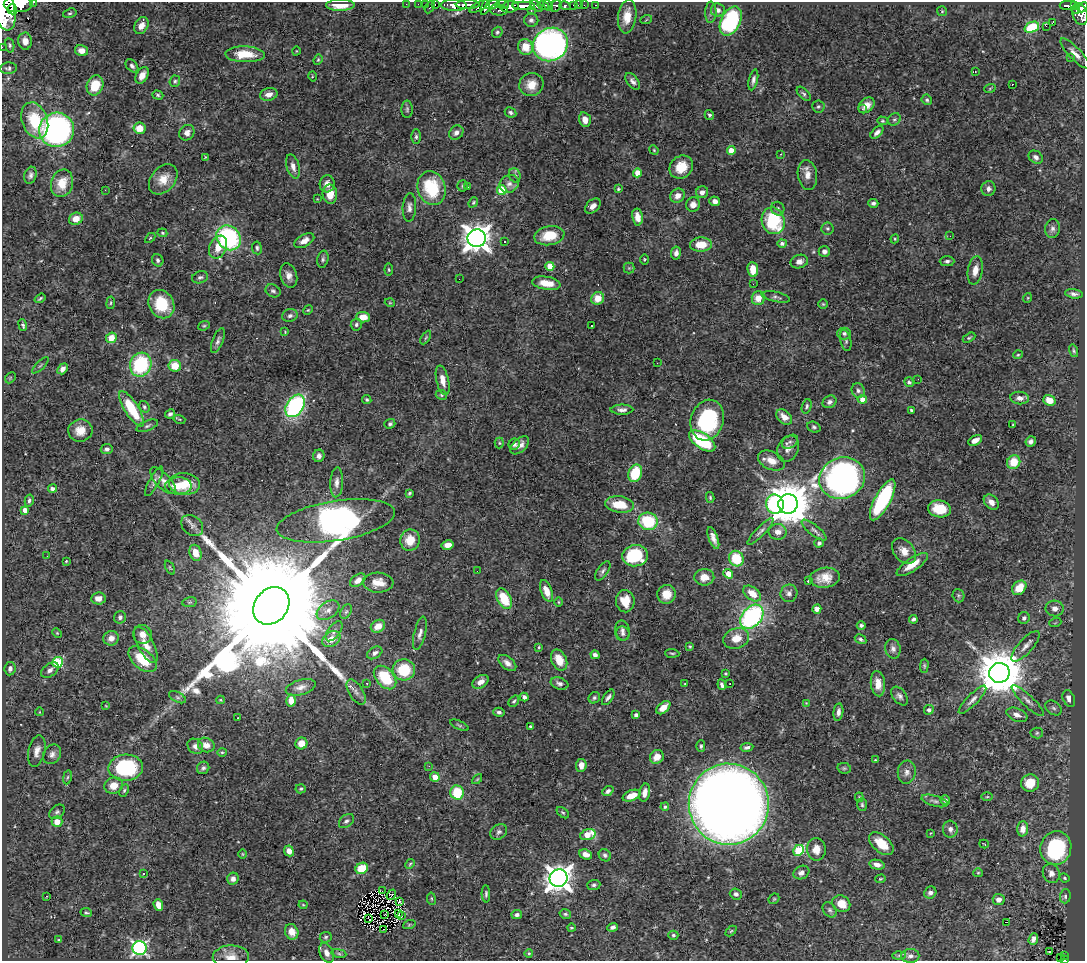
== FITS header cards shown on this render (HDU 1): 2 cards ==
NAXIS1  =                 1083
NAXIS2  =                  959

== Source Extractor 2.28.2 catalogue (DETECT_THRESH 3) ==
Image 1083 x 959 px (HDU 1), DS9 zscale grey, 1 PNG px = 1 image px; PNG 1087 x 963 px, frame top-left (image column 1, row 959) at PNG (2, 2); each listed source drawn as its Kron ellipse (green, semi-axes under 4 px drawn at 4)
Background 0.85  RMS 0.022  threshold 0.0649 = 3 sigma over >= 5 px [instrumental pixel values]
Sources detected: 467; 1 with non-positive FLUX_AUTO (blend fragments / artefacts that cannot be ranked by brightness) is neither listed nor drawn; the other 466 listed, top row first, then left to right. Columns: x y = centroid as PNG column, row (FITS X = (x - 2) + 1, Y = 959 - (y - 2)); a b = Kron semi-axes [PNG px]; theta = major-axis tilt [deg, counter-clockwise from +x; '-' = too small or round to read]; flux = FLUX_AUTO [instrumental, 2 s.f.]
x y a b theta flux
34 2 3 2 - 54
18 4 14 8 0 3800
406 4 2 2 - 13
418 4 2 2 - 11
425 4 2 2 - 14
435 4 3 2 - 26
502 4 6 3 -6 350
340 5 14 5 1 23
454 5 13 5 -2 1700
468 5 12 4 1 1400
492 5 7 4 15 690
548 5 6 3 -49 550
574 5 3 3 - 52
578 5 2 2 - 8.6
584 5 2 2 - 8.1
596 5 3 2 - 19
524 6 11 4 -2 1900
537 6 7 4 -37 620
543 6 6 4 -12 830
556 6 6 5 - 280
565 6 6 3 -15 200
1068 6 8 4 0 240
1074 6 4 3 - 160
430 7 6 3 63 87
479 7 10 4 29 490
485 7 8 4 73 720
510 7 9 5 11 970
1083 7 5 4 - 400
4 9 21 11 -77 5100
12 9 5 5 - 980
499 10 9 5 -5 360
531 10 3 2 - 82
718 10 7 6 - 6.5
1076 10 4 2 - 80
942 11 5 5 - 1.7
711 12 10 5 88 4.8
70 13 7 4 17 2.3
1080 14 11 7 -72 730
627 16 17 9 82 21
531 20 7 6 - 3.9
646 20 6 3 20 1.8
731 21 15 9 63 160
1052 23 3 2 - 110
141 26 9 6 60 11
1046 26 2 2 - 64
1032 27 7 5 23 68
497 32 6 5 - 2.5
25 41 8 7 - 9.3
550 44 18 16 33 480
10 45 7 4 -81 2.6
2 47 2 2 - 10
525 47 8 7 - 24
81 51 7 5 -14 11
296 51 4 3 - 1
1075 53 20 6 -46 11
245 54 20 8 -2 35
1070 58 3 3 - 1.8
318 60 5 4 - 1.8
132 66 7 5 -47 4.3
8 68 8 6 4 3.5
975 72 2 2 - 1.2
142 75 9 5 60 11
312 76 5 3 - 1.1
753 80 10 4 78 5
175 81 6 5 - 2.5
633 81 9 5 -53 5.6
1012 84 3 2 - 1.1
95 85 10 8 70 33
531 85 12 11 - 18
990 88 6 3 20 1.6
269 94 9 6 13 11
804 94 8 5 -46 3.3
158 95 6 4 -18 2.4
927 100 5 4 - 2.8
866 105 9 6 42 12
818 106 6 6 - 2.9
407 109 9 5 90 3.4
862 109 3 2 - 3.2
511 112 6 5 - 4
709 115 5 4 - 2.7
894 119 7 5 41 3
35 120 19 12 -69 55
585 120 7 5 -74 12
882 121 5 4 - 2
139 128 6 5 - 21
57 130 17 17 - 360
877 132 8 4 45 6.8
187 133 8 7 - 6.9
456 133 8 6 45 6.7
416 137 7 5 90 3.3
654 150 5 4 - 1.6
731 150 4 4 - 21
781 154 3 2 - 7.9
205 157 4 2 - 1.2
1036 157 8 6 -36 5.8
293 166 12 6 -73 9.2
681 167 12 10 42 30
637 173 4 4 - 18
30 175 8 6 74 5
515 175 7 5 -70 4.1
807 175 15 9 -82 13
163 179 17 12 49 21
62 183 14 11 73 28
327 184 8 7 - 10
509 184 10 8 32 7.7
462 186 5 5 - 2
468 187 3 2 - 1.3
432 188 17 14 -71 77
618 189 3 3 - 2.1
988 189 7 7 - 6.1
105 190 2 2 - 22
502 190 5 5 - 58
702 192 6 5 - 7.8
330 194 9 7 -88 20
678 196 7 6 - 11
317 199 3 2 - 0.95
715 201 5 5 - 8.2
473 202 5 4 - 2
873 203 5 4 - 3.8
693 204 7 7 - 8
593 206 9 6 43 7
409 207 14 6 87 6.9
778 209 7 6 - 3.7
637 217 8 5 -80 13
76 219 7 6 - 15
773 221 13 11 -72 94
827 228 6 6 - 3.1
1052 229 9 7 78 5.6
162 233 5 4 - 1.8
549 236 15 9 10 36
950 236 3 3 - 1.9
150 238 6 3 45 1.6
229 238 13 11 -48 190
477 238 9 9 - 1900
895 239 4 4 - 1.6
304 241 11 6 28 12
505 241 3 3 - 3.2
782 243 5 4 - 4.1
701 245 11 7 3 28
218 247 12 8 67 23
257 248 6 5 - 2.9
824 251 6 5 - 5.8
676 253 6 5 - 5.9
323 259 8 5 76 3.3
158 260 6 5 - 3.4
644 260 5 5 - 1.8
947 261 7 5 1 4
799 262 9 6 16 8.3
550 266 4 4 - 35
629 268 5 5 - 2.6
753 269 7 5 -84 20
389 270 6 4 -82 1.9
975 270 14 7 81 14
289 275 12 8 -72 10
200 277 8 6 17 4.2
459 279 2 2 - 0.58
546 283 14 6 -9 21
753 284 2 2 - 3
273 291 8 6 -28 3.8
1074 294 9 4 -9 5.1
776 297 14 5 -12 4.4
40 298 6 3 35 2.2
598 298 7 6 - 22
758 298 7 6 - 18
1027 298 5 3 - 1.2
111 303 6 3 81 1.9
390 303 5 3 - 1.3
161 304 15 12 -58 58
823 304 5 5 - 1.8
308 310 5 4 - 1.6
290 316 8 6 18 5.2
363 317 7 5 -2 19
23 325 6 4 -70 3
356 325 6 5 - 3.4
204 326 6 4 20 2
591 326 2 2 - 1.3
285 332 4 3 - 1.2
844 333 6 6 - 3.6
426 337 7 4 59 2.4
111 338 5 5 - 21
969 338 7 4 29 2.1
846 340 11 5 -76 3.9
218 341 13 5 68 5.2
1074 351 6 4 -72 2.2
1018 355 5 4 - 1.5
657 363 2 2 - 4.5
40 365 10 3 45 2
141 365 12 10 72 110
175 366 6 6 - 28
63 369 6 4 50 7.4
10 378 6 4 46 1.8
918 379 2 2 - 4
443 380 15 6 -77 13
909 382 5 4 - 3.5
858 390 7 6 - 4.8
441 395 6 4 -23 2.2
1020 398 9 6 -7 8.6
862 399 4 4 - 8.5
367 400 5 4 - 2.1
1049 400 6 5 - 17
829 402 7 6 - 5.2
295 406 12 8 57 240
807 406 7 5 73 3
144 407 6 5 - 2.6
132 409 20 7 -58 67
622 410 11 5 0 6.3
911 410 3 3 - 1.7
170 414 5 4 - 3.3
784 417 9 6 -40 14
180 419 6 3 -17 1.5
707 420 21 16 73 140
390 424 5 4 - 2.7
1013 425 3 2 - 1.2
147 426 11 5 22 3.7
814 427 7 5 -21 2.9
80 431 12 11 - 18
975 440 7 4 28 9.7
702 441 15 7 -34 110
1031 441 5 5 - 4.9
790 442 9 6 34 4.7
499 443 5 5 - 2
514 444 6 5 - 3.8
520 445 11 6 41 8.3
107 449 6 5 - 4.8
788 449 14 10 62 11
319 456 6 6 - 6.2
771 461 14 9 -24 16
1014 462 7 6 - 34
635 473 9 6 69 54
842 478 23 20 22 610
163 480 17 7 -47 8.8
154 481 17 5 62 5.7
337 482 15 6 87 8.4
185 484 15 11 -5 35
178 486 13 8 1 25
52 489 4 4 - 5.6
409 493 4 2 - 2.1
710 497 5 4 - 2.1
29 500 6 4 76 3.4
883 500 23 7 62 170
991 502 9 6 -45 9.8
619 504 14 8 -7 35
775 504 10 8 -77 140
788 504 10 9 - 6000
939 509 11 8 -10 39
25 510 4 4 - 10
336 521 60 20 9 790
648 521 10 8 -13 73
192 526 12 9 -39 8.4
814 530 15 5 -39 5.8
760 531 18 4 46 5.4
778 532 9 8 - 10
713 538 11 4 -70 8.1
410 540 11 9 71 26
819 543 5 4 - 4.5
448 545 6 4 11 13
904 551 14 10 -49 15
195 553 8 6 -74 19
47 556 2 2 - 2.3
635 556 13 10 6 91
736 559 8 7 - 51
66 561 3 2 - 1.2
912 564 18 6 34 22
170 568 7 4 -64 1.8
477 571 2 2 - 2.6
603 571 11 5 56 4.4
728 574 5 4 - 22
704 577 10 8 -1 17
825 578 15 10 8 20
358 580 8 5 36 9.8
808 581 3 3 - 1.7
378 583 15 10 -3 18
1019 588 8 6 46 28
546 591 11 5 -70 17
752 593 10 6 -37 22
789 593 9 8 - 6.5
666 594 9 9 - 20
958 596 7 6 - 2.6
98 598 7 6 - 10
504 599 11 6 -61 48
625 601 11 9 -87 26
190 602 7 5 11 2.4
559 602 4 3 - 1.3
271 606 20 16 49 100000
817 609 5 4 - 6.8
1055 609 9 8 - 11
328 610 12 8 35 9.8
346 612 8 5 62 2.6
120 617 6 6 - 4.3
752 617 14 9 49 250
1024 618 6 5 - 4.9
913 619 4 3 - 3
1055 623 6 3 19 1.8
861 625 4 4 - 3.3
378 626 7 6 - 17
622 630 10 7 -77 6
334 631 12 6 53 5.6
57 633 5 3 - 1.5
420 633 17 5 77 7.4
142 634 9 9 - 11
623 634 7 7 - 4.7
111 638 8 7 - 9.7
736 638 13 10 19 22
331 639 10 7 33 17
860 639 6 4 -30 3.5
146 645 20 8 -62 18
690 646 3 3 - 1.6
1025 646 19 7 48 11
539 647 4 3 - 1.6
893 649 10 7 -77 6.2
375 653 8 5 32 5.4
672 653 7 3 -5 1.9
595 655 4 4 - 4.7
143 659 16 9 -40 49
559 660 11 7 -65 23
58 662 5 5 - 110
507 663 10 6 -39 7.5
924 666 7 4 89 2.2
10 669 7 5 84 5.2
50 670 10 6 35 6.4
404 670 11 10 - 56
999 673 10 10 - 7000
725 674 3 3 - 1.6
385 678 13 9 -48 64
481 682 9 6 33 9.8
367 683 4 3 - 1.1
559 683 9 5 -19 5.6
730 683 3 2 - 3
685 684 2 2 - 1.3
878 684 13 7 -85 15
722 685 5 3 - 3.9
301 687 15 7 16 9.2
356 692 14 7 -59 8.7
900 696 10 6 -52 5.2
177 697 9 5 -27 3.6
524 697 4 4 - 5.3
608 697 9 4 55 4.7
594 698 6 5 - 2.9
1069 699 9 6 -67 11
220 700 4 3 - 1.5
972 700 19 5 46 8
291 701 6 4 -86 17
514 701 6 4 51 2.3
1028 701 21 5 -44 9
806 703 3 3 - 1.1
106 706 4 3 - 1.2
663 708 8 5 41 12
1053 708 9 6 -39 4.5
929 710 5 5 - 3.9
40 712 4 3 - 0.94
499 712 6 4 -14 3.7
838 712 9 5 83 6
636 715 4 3 - 5.6
1017 715 11 6 -22 8.6
238 718 2 2 - 1.1
459 725 10 4 -24 2.3
531 727 4 3 - 4.8
1037 733 6 5 - 2.4
301 743 6 6 - 18
206 745 8 7 - 12
195 746 8 7 - 6.6
701 746 6 4 88 2.8
747 747 6 4 9 4
37 751 16 8 76 12
222 752 4 4 - 1.7
52 754 10 8 56 7.2
657 757 7 6 - 16
875 760 4 2 - 0.98
581 765 6 5 - 11
429 766 2 2 - 5.9
126 768 17 13 3 150
203 768 6 6 - 3.9
844 768 7 5 -11 2.6
907 772 11 9 83 8.1
67 777 7 3 81 2.2
435 777 5 4 - 15
477 779 6 3 45 1.6
1030 783 9 8 - 30
114 786 9 8 - 17
301 789 5 4 - 2.2
124 790 6 4 63 2.4
608 791 6 4 38 4.7
457 792 7 6 - 50
645 793 9 5 78 11
632 796 9 5 20 20
859 797 5 4 - 1.7
987 797 5 3 - 1.6
945 800 5 4 - 4.4
935 801 13 5 -16 5.2
729 804 40 40 - 2900
862 805 6 5 - 2.6
665 807 4 3 - 3.4
57 812 9 6 37 4
563 813 7 4 -40 2.4
346 821 8 6 40 4.2
57 822 5 5 - 16
950 829 8 7 - 6.4
1023 829 7 5 87 13
499 832 9 7 37 4.6
931 833 4 3 - 1
588 835 8 5 17 34
881 844 14 8 -40 28
984 844 5 2 - 0.96
1056 848 17 15 73 140
816 849 11 9 -89 15
799 850 6 5 - 96
289 851 5 4 - 8.9
242 854 5 3 - 1.3
586 854 6 5 - 8.8
605 855 6 5 - 3.2
410 864 5 4 - 1.9
877 865 8 4 -13 8.6
362 868 6 5 - 40
144 873 3 3 - 2.8
801 873 8 6 27 6.7
978 873 5 4 - 1.8
1051 873 10 8 -67 7.6
558 878 9 8 - 1700
1065 878 5 3 - 2
233 879 6 5 - 6.7
881 879 5 4 - 1.6
594 885 6 5 - 2.9
383 891 3 2 - 2.6
930 893 6 5 - 5.6
486 894 8 4 -88 2.9
736 894 6 5 - 4.9
391 895 6 2 53 1.8
47 896 3 2 - 20
1065 896 7 5 87 3.6
431 899 6 3 -81 1.6
774 899 6 4 43 1.8
999 899 6 5 - 7.9
400 901 4 3 - 3.2
841 904 9 8 - 19
158 905 6 4 -69 16
303 905 4 4 - 1.4
830 910 8 6 -53 3.6
86 912 6 3 -8 2.1
399 914 4 3 - 0.82
565 914 6 4 -15 2.4
385 915 3 2 - 1.9
517 915 5 4 - 4.4
402 916 3 2 - 2.4
369 919 2 2 - 1.9
1006 922 4 2 - 3.1
409 925 6 4 20 1.6
613 927 5 4 - 4.4
571 928 4 3 - 1.7
384 929 3 2 - 1.8
731 931 6 4 44 1.8
292 932 8 6 -65 15
673 935 5 4 - 2.4
326 937 6 5 - 2.7
1033 939 6 4 69 7.9
59 940 3 3 - 1.4
139 948 7 7 - 320
1050 952 3 2 - 3.4
327 953 10 7 -62 9.6
339 953 7 4 -9 2.4
529 953 4 4 - 3.4
899 955 6 4 2 2.4
1064 955 3 2 - 23
910 956 9 7 -1 6.1
231 957 18 11 1 17
1061 958 4 3 - 30
1064 960 3 2 - 36
At the frame edge (FLAGS 8, measured only in part): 7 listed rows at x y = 34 2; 18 4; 1083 7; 4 9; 2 47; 231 957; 1064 960
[1 non-positive-flux detection neither listed nor drawn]